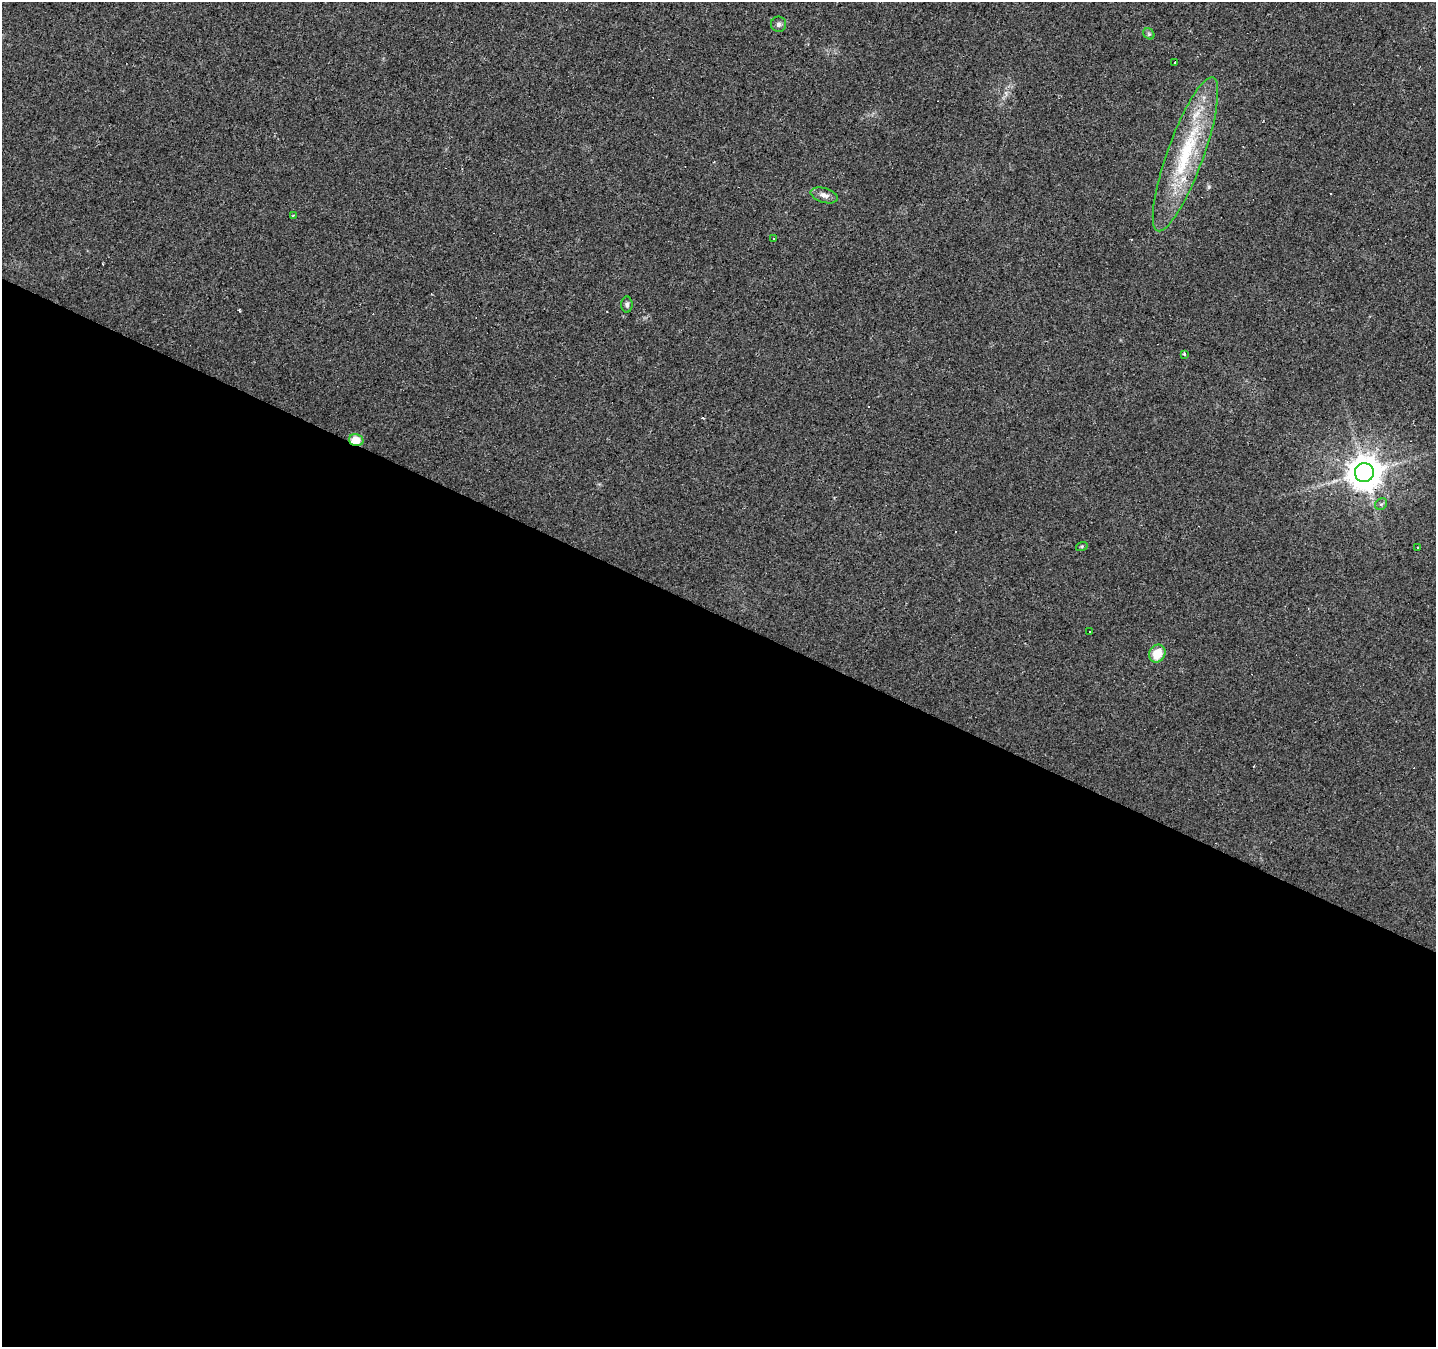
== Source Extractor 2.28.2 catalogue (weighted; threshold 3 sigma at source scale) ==
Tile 14 of 4 x 4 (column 2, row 4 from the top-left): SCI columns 1438-2871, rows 263-1607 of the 5738 x 5839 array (HDU 1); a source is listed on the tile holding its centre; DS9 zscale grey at full resolution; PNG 1438 x 1349 px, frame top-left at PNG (2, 2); each listed source drawn as its Kron ellipse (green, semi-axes under 4 px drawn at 4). Shown black and unused: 54% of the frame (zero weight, under 2 of 3 exposures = <1% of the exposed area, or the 3 px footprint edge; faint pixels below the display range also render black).
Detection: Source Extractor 2.28.2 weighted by HDU 2 'WHT'; one run over the whole footprint, this tile lists its part. Background 0.0226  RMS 0.0061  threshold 0.0275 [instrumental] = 3 sigma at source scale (4.5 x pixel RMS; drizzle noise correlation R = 1.50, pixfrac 1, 0.0396/0.0396 arcsec/px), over >= 5 px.
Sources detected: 22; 6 cosmic-ray / hot-pixel residue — neither listed nor drawn; the other 16 listed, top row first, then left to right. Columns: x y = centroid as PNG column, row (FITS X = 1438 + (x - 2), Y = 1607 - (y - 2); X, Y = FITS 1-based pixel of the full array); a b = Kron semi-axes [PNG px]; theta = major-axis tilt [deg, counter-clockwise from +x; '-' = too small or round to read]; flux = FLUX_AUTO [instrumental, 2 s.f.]
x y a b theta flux
779 24 7 7 - 1.7
1149 34 6 5 - 0.96
1175 62 3 3 - 2.4
1185 154 82 18 70 54
824 195 14 7 -17 3.3
293 215 3 3 - 0.79
773 238 3 3 - 6.6
627 304 8 5 -87 1.5
1184 354 3 3 - 1.4
356 440 7 6 - 9.1
1364 473 9 9 - 1300
1381 504 6 5 - 1.2
1082 546 6 4 18 0.64
1418 548 3 2 - 0.59
1089 631 3 3 - 1
1157 654 9 8 - 12
Overlapping masked pixels (flux is a lower limit): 3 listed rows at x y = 1185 154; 356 440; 1364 473